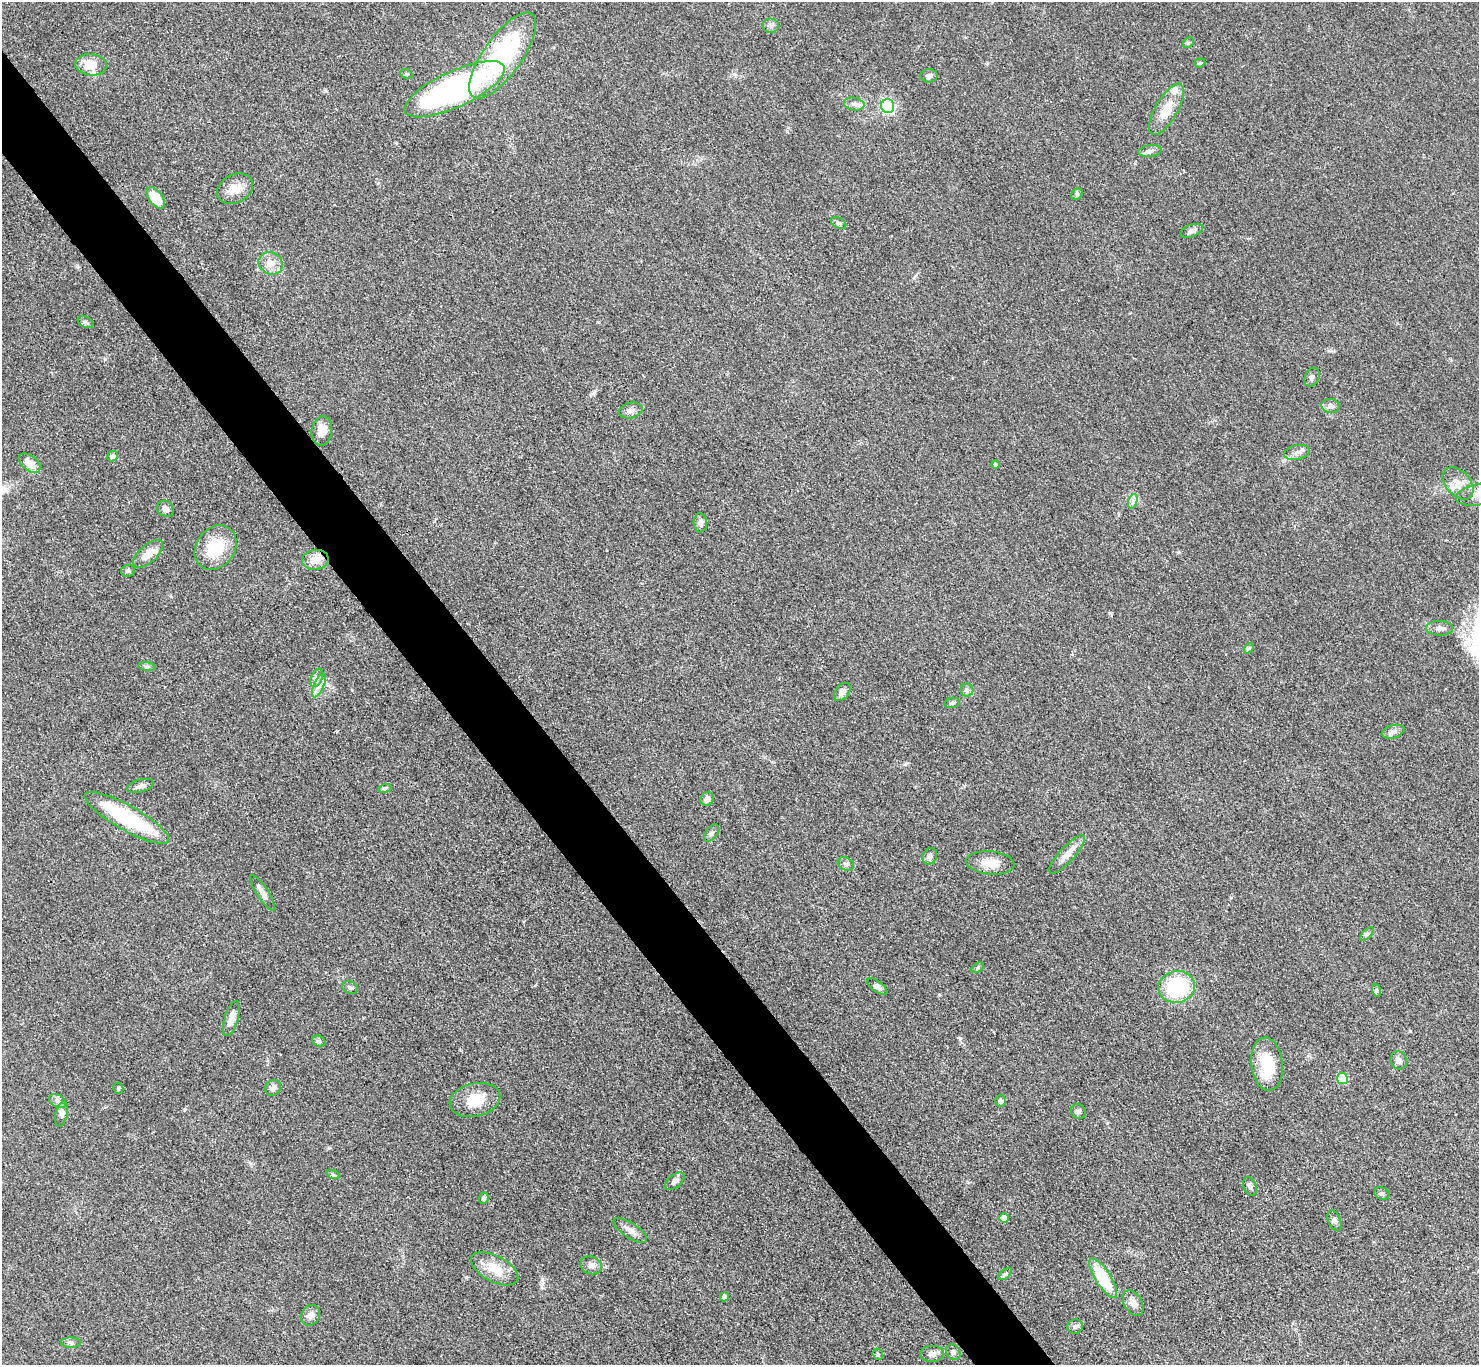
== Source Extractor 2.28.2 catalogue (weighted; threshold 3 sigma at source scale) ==
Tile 11 of 4 x 4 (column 3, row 3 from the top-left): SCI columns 2964-4440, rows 1669-3031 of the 5927 x 5922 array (HDU 1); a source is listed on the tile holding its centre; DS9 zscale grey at full resolution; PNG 1481 x 1367 px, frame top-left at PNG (2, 2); each listed source drawn as its Kron ellipse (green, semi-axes under 4 px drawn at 4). Shown black and unused: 5% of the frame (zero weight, under 3 of 4 exposures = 1% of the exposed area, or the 3 px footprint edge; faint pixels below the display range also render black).
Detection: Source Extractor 2.28.2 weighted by HDU 2 'WHT'; one run over the whole footprint, this tile lists its part. Background 0.0488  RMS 0.0062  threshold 0.0278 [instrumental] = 3 sigma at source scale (4.5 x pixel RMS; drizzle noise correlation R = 1.50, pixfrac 1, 0.05/0.05 arcsec/px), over >= 5 px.
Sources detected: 96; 3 inside a brighter listed object's ellipse — not listed separately; the other 93 listed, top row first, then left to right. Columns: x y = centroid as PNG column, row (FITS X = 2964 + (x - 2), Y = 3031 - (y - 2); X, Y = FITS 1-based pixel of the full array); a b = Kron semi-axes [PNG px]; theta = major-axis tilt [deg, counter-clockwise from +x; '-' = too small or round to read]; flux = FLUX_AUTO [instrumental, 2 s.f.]
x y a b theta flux
771 25 8 7 - 2
1188 43 6 4 44 0.92
503 55 51 19 54 70
1200 63 6 4 19 0.81
91 65 16 10 -7 11
406 74 6 4 -21 0.86
929 76 8 7 - 1.8
455 89 54 18 25 180
854 104 10 6 -10 2.5
888 106 7 6 - 84
1166 109 29 11 60 12
1150 151 12 5 8 2.3
235 189 19 14 28 8.5
1077 194 6 5 - 1
156 198 12 6 -53 18
839 223 8 5 -27 1.4
1192 231 12 6 19 2.8
271 263 12 10 -32 5.8
85 322 8 5 -27 1.4
1312 377 10 7 64 2
1331 406 9 7 -7 2.2
631 410 12 7 14 2.8
322 431 15 10 82 7.2
1297 452 13 7 12 3.1
112 456 5 5 - 1.9
30 463 12 7 -38 6.6
995 465 4 4 - 0.95
1458 483 18 12 -48 7.5
1477 495 22 10 10 7.5
1133 501 7 4 72 1.8
165 509 9 7 -40 2.8
700 523 9 6 -87 3
215 548 24 19 54 21
148 554 18 9 42 7.5
315 560 13 10 9 7.2
128 571 7 6 - 1.4
1440 628 13 7 -1 2.9
1249 648 6 4 44 0.87
147 666 9 4 -8 1.2
317 678 9 5 69 2.2
319 685 13 5 66 3
967 690 6 6 - 1.7
842 692 10 6 52 3.1
952 703 8 5 10 1.2
1393 732 11 6 15 2.6
140 786 14 6 16 2.6
385 788 7 4 17 1
707 799 7 6 - 3.9
127 818 48 12 -29 58
711 833 10 6 53 1.8
1067 855 25 7 47 6.2
930 856 8 7 - 1.9
990 863 24 11 -5 9.1
846 864 8 6 -28 2
263 893 21 5 -57 4
1367 934 8 4 45 1.2
977 968 7 4 32 0.89
877 986 12 5 -35 2.1
350 987 8 6 -25 1.6
1177 987 18 16 10 43
1376 990 7 4 -72 1.1
231 1019 18 7 74 5.6
319 1041 7 5 -21 1.3
1399 1060 9 8 - 3.2
1267 1064 27 15 -84 25
1342 1078 5 5 - 22
118 1088 5 5 - 0.87
273 1088 8 7 - 2.8
475 1100 26 16 13 15
57 1101 9 6 -28 2.1
1001 1101 5 5 - 1.6
1078 1112 8 7 - 1.6
61 1114 13 6 75 2.4
333 1175 7 4 -20 0.93
675 1181 11 6 40 2.6
1250 1186 10 6 -68 1.8
1382 1193 8 6 -25 1.4
484 1198 6 4 64 1.1
1004 1218 5 5 - 6.4
1334 1221 11 6 -67 2
630 1230 19 7 -33 4.3
591 1265 11 8 -22 3
495 1269 26 13 -28 13
1005 1274 8 4 37 1.1
1103 1278 23 7 -58 29
724 1297 4 4 - 2.6
1133 1303 14 9 -59 4.5
310 1315 11 9 54 3.7
1075 1327 8 7 - 1.9
71 1343 10 5 0 1.9
953 1352 8 6 -55 1.9
878 1354 6 5 - 0.9
932 1354 12 8 2 3
Overlapping masked pixels (flux is a lower limit): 1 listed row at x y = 503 55
Isophote crosses this tile's border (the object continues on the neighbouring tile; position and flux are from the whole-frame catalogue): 1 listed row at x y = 1477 495
Unlisted compact peaks at least as high as the median listed source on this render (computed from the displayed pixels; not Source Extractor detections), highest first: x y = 960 1038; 466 1277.